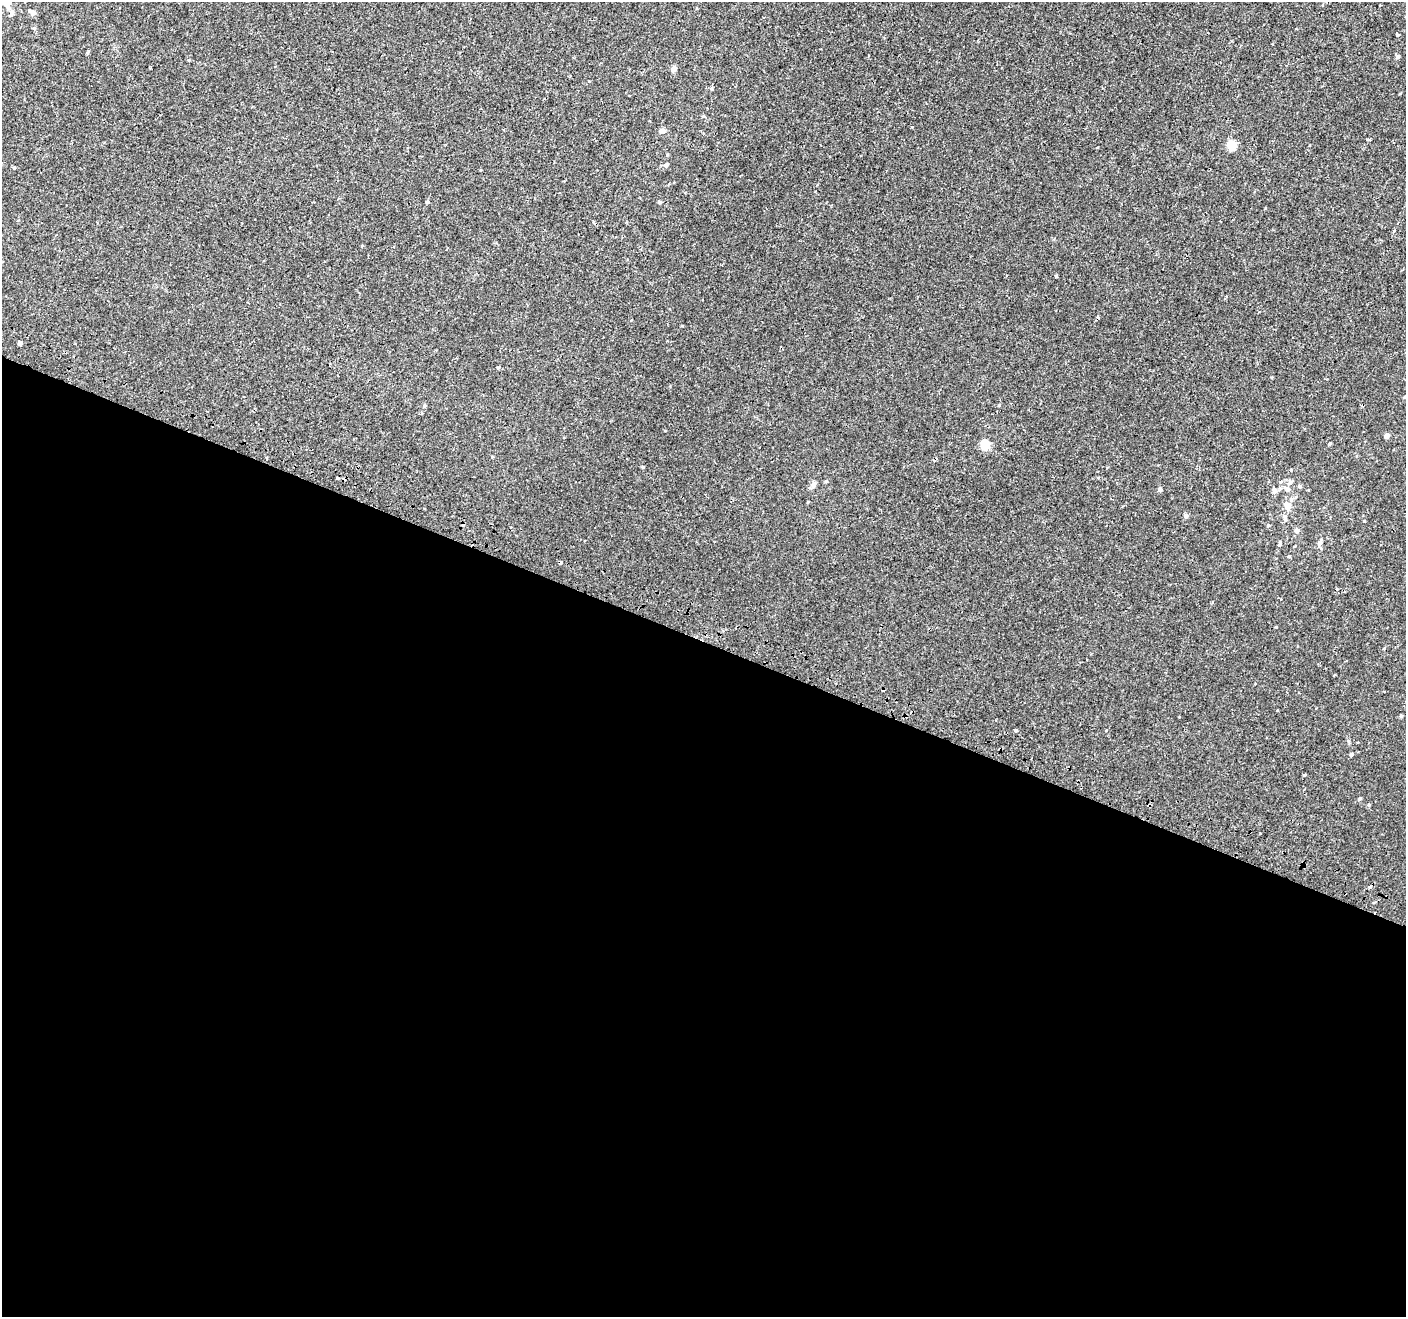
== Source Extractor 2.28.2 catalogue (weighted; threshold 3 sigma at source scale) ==
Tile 14 of 4 x 4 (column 2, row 4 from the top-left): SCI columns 1450-2853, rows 328-1642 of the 5715 x 5843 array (HDU 1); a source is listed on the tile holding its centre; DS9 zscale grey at full resolution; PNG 1408 x 1319 px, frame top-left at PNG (2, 2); no overlay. Shown black and unused: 51% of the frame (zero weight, under 2 of 3 exposures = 3% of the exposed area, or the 3 px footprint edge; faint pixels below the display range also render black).
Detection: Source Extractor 2.28.2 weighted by HDU 2 'WHT'; one run over the whole footprint, this tile lists its part. Background 1.28e-04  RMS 0.0031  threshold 0.0139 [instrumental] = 3 sigma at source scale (4.5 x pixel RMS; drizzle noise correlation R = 1.50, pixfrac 1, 0.0396/0.0396 arcsec/px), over >= 5 px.
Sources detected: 55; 5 cosmic-ray / hot-pixel residue — not listed; the other 50 listed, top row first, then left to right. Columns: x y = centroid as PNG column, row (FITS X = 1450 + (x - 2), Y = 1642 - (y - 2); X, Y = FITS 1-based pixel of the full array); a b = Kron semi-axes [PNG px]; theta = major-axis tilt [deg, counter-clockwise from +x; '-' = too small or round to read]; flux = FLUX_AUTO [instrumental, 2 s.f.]
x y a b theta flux
6 2 14 8 -27 4.1
33 13 7 5 -36 1.3
34 28 5 4 - 0.4
1398 35 4 3 - 0.31
1398 57 4 4 - 0.72
674 69 4 4 - 2.5
712 89 5 4 - 0.36
703 116 5 4 - 0.32
662 131 10 6 4 0.86
1369 139 4 3 - 0.43
1232 145 5 5 - 13
667 155 4 3 - 0.27
666 165 6 5 - 0.71
14 168 4 4 - 0.29
427 202 3 3 - 0.96
659 202 5 3 - 0.43
1394 231 6 3 60 0.44
1056 277 3 3 - 0.59
20 343 4 3 - 8
498 368 4 3 - 0.53
1404 397 4 3 - 0.25
424 406 5 4 - 0.49
1387 436 4 4 - 1.6
1329 444 4 3 - 0.42
985 445 5 5 - 14
643 467 5 4 - 0.29
1291 470 4 4 - 0.25
1290 482 7 6 - 0.8
814 484 7 6 - 1
1299 486 5 4 - 0.48
1160 489 4 4 - 0.84
1287 489 8 6 -35 1.3
1274 491 6 5 - 1.1
1291 499 6 6 - 0.79
1287 506 7 5 -54 3.4
1186 516 5 4 - 0.95
1285 518 12 6 -80 1.1
1364 521 3 2 - 0.24
1268 526 5 3 - 0.27
1297 530 5 5 - 1.2
1319 543 8 5 66 1.1
1279 544 10 4 85 0.53
1289 556 5 3 - 0.25
560 563 4 3 - 1.7
1401 716 4 3 - 0.44
1016 730 4 3 - 0.43
1351 755 4 4 - 0.56
1304 775 4 4 - 0.31
1359 799 5 4 - 0.35
1369 805 5 4 - 0.31
Overlapping masked pixels (flux is a lower limit): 1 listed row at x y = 560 563
Isophote crosses this tile's border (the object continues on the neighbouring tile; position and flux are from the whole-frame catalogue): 1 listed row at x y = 6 2
Unlisted compact peaks at least as high as the median listed source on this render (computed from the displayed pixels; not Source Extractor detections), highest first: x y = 1276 627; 1265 208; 682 326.